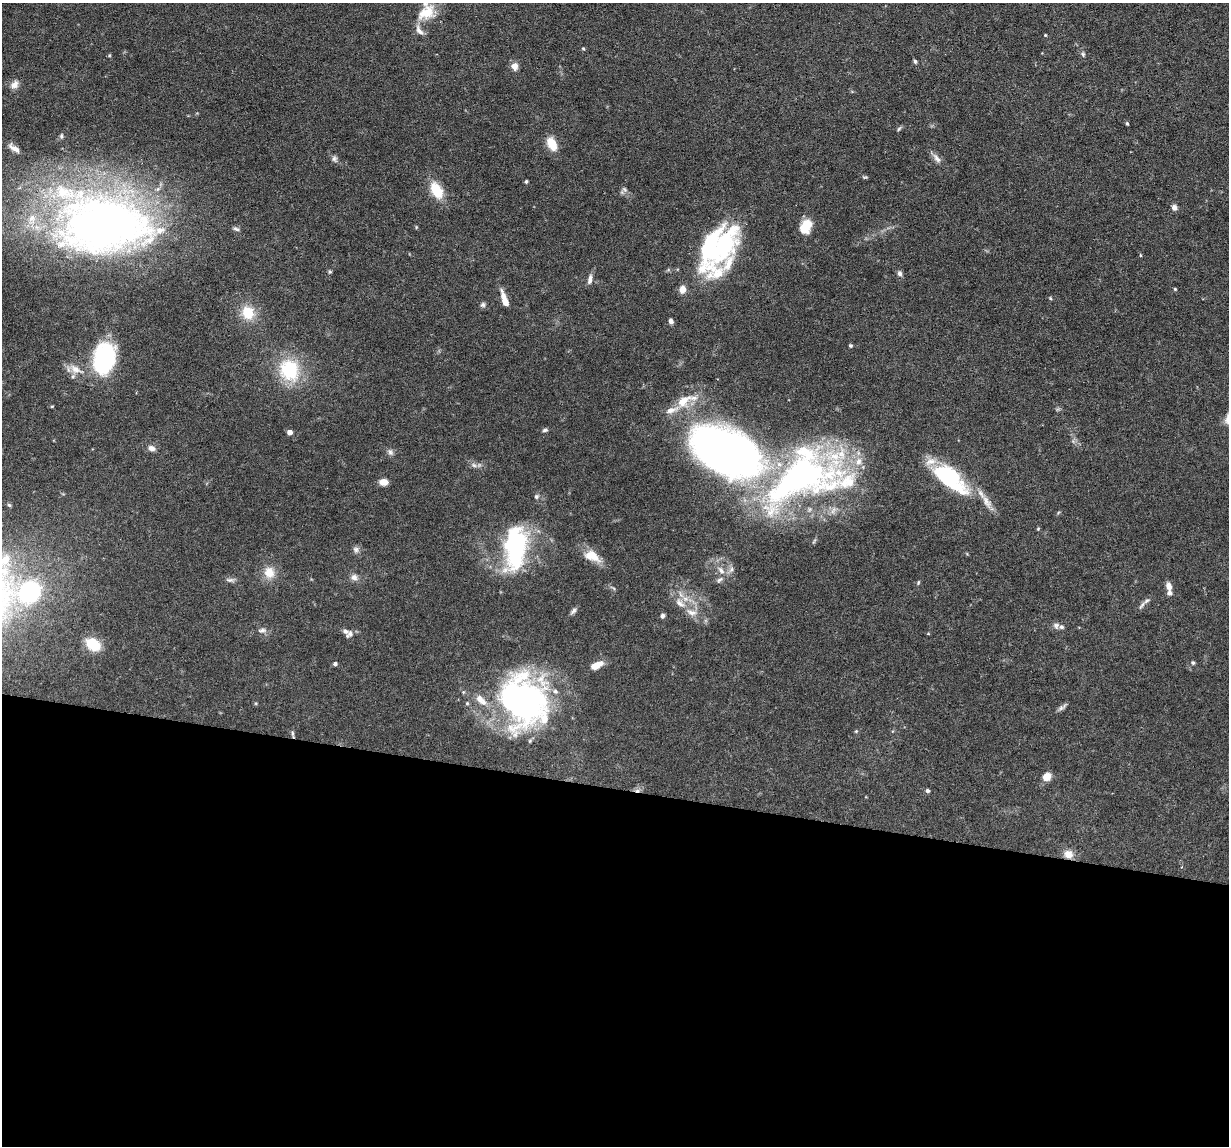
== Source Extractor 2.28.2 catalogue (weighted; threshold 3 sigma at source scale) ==
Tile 14 of 4 x 4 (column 2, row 4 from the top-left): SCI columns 1227-2453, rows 118-1261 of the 4906 x 4927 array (HDU 1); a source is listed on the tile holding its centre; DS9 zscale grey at full resolution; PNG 1231 x 1148 px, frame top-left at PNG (2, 3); no overlay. Shown black and unused: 31% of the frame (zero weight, under 3 of 6 exposures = <1% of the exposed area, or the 3 px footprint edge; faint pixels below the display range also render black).
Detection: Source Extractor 2.28.2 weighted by HDU 2 'WHT'; one run over the whole footprint, this tile lists its part. Background 0.0968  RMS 0.0042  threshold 0.0172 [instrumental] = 3 sigma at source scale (4.09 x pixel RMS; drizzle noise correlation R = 1.36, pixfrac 0.8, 0.05/0.05 arcsec/px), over >= 5 px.
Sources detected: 107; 4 inside a brighter object's white glare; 1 cosmic-ray / hot-pixel residue — not listed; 21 inside a brighter listed object's ellipse — not listed separately; the other 81 listed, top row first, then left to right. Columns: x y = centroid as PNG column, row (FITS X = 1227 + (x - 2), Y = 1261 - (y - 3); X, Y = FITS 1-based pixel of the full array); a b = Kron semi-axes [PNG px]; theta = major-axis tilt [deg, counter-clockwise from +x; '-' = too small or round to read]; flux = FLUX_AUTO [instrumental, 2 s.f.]
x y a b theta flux
426 12 26 18 31 9.2
1045 35 4 3 - 0.36
583 48 4 4 - 0.42
1083 54 7 5 -70 0.68
915 61 6 4 -73 0.66
514 66 7 6 - 3.2
14 85 12 9 44 2.4
1127 124 4 3 - 0.58
899 129 6 4 58 0.6
61 136 6 5 - 0.64
552 144 15 9 -62 6.4
14 148 16 6 -35 2.3
937 158 15 7 -52 2.1
334 159 9 7 -65 1.2
526 181 4 3 - 0.58
624 189 8 5 -45 0.95
437 190 20 12 -61 9.4
1174 207 7 6 - 1.5
102 223 119 73 -7 250
806 227 13 9 62 10
236 229 9 4 -19 0.84
723 245 68 24 57 47
1140 255 5 3 - 0.33
330 272 6 4 0 0.46
900 273 7 6 - 1.1
590 279 13 5 82 1.7
1175 289 4 3 - 0.41
1050 298 5 4 - 0.43
504 299 18 6 -72 4.8
483 305 7 7 - 0.93
248 313 18 15 -65 8.6
671 321 5 4 - 1.5
850 346 4 4 - 0.59
104 358 32 22 78 42
76 369 20 10 -26 4.8
289 370 25 21 -68 23
683 401 23 13 42 7.9
52 406 5 3 - 0.31
545 430 7 4 12 0.75
289 432 4 4 - 2.9
151 448 9 6 -22 1.9
390 452 9 7 -33 1.2
726 452 67 37 -25 310
474 465 8 6 -22 1.3
798 478 111 51 27 140
950 478 46 21 -40 34
383 482 8 6 -2 3.8
536 496 7 6 - 0.93
9 505 6 4 -44 0.51
1038 529 5 3 - 0.35
356 549 9 7 -56 1.3
516 549 51 22 79 45
592 556 23 12 -26 6.3
731 569 9 5 54 1.3
721 570 12 6 -46 2.2
269 572 15 13 -70 5.6
354 577 9 8 - 1.9
230 580 11 5 1 1.2
719 580 9 5 36 1.1
918 582 6 4 71 0.43
1169 586 7 5 -75 3
29 592 24 21 35 43
680 603 16 8 -37 3.5
1142 605 14 4 52 1.3
574 611 10 5 53 1.1
662 616 6 5 - 1
1056 626 8 7 - 1.3
262 630 11 6 5 1.4
349 634 11 6 44 1.4
93 644 12 9 -32 13
1193 663 6 4 -73 0.58
335 664 4 4 - 0.97
596 666 12 6 28 5.6
522 699 53 51 2 110
467 703 5 5 - 0.54
1061 708 8 6 69 1.1
856 731 5 4 - 0.42
293 734 11 3 -78 0.73
1046 777 6 5 - 6.3
927 791 5 4 - 0.9
1068 854 12 10 -30 3.3
Overlapping masked pixels (flux is a lower limit): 2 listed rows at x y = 293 734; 1068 854